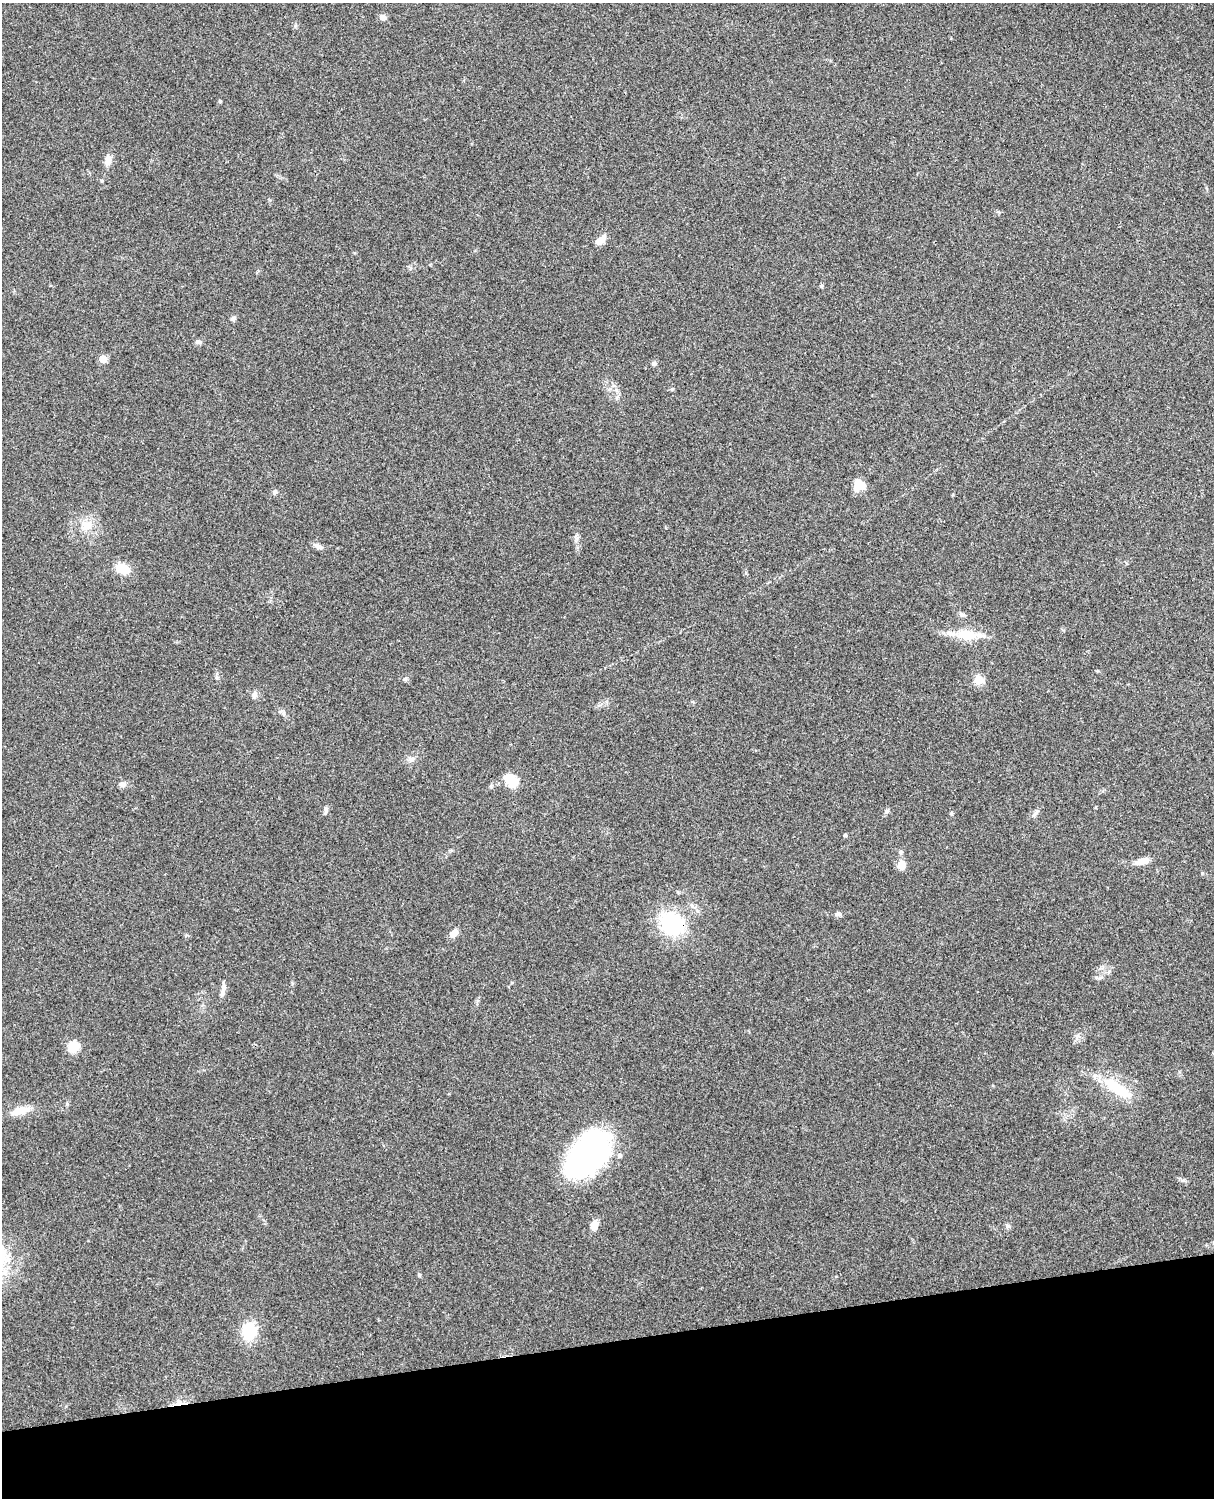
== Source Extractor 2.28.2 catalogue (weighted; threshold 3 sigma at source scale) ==
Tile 10 of 4 x 3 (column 2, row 3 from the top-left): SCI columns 1331-2542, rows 164-1659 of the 5088 x 4927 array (HDU 1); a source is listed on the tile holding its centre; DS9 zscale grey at full resolution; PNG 1216 x 1500 px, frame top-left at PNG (2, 3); no overlay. Shown black and unused: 10% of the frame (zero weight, under 3 of 4 exposures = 6% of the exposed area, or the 3 px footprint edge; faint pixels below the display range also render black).
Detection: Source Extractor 2.28.2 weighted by HDU 2 'WHT'; one run over the whole footprint, this tile lists its part. Background 0.211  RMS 0.0082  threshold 0.037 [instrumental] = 3 sigma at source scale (4.5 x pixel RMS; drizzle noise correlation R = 1.50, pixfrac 1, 0.05/0.05 arcsec/px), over >= 5 px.
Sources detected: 47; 2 inside a brighter listed object's ellipse — not listed separately; the other 45 listed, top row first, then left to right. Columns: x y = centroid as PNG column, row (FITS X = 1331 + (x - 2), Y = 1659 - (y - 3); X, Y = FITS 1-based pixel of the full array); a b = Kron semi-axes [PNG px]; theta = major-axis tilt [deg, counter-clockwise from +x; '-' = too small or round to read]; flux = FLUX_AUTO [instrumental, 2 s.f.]
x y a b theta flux
383 17 9 6 -18 3.4
220 101 4 4 - 1
108 160 13 8 77 5.7
600 240 16 8 40 6.2
821 286 5 5 - 1.4
233 318 7 6 - 1.9
198 341 8 6 3 2.2
103 359 5 5 - 15
654 364 7 6 - 1.6
672 389 5 4 - 0.89
859 485 12 12 - 11
275 492 7 5 64 1.6
86 525 15 13 20 10
318 547 14 6 -26 3.1
123 569 13 10 -26 16
962 615 7 4 -18 1.6
966 635 31 15 -5 21
405 679 5 5 - 1.5
978 680 5 5 - 32
254 695 9 6 73 2.5
411 759 9 8 - 3.5
512 781 8 6 -37 58
122 784 10 7 -3 3.1
325 810 12 3 -90 1.7
887 811 7 5 17 1.7
1036 812 9 5 46 2.3
951 813 6 4 70 1.1
845 835 4 4 - 1
900 852 6 5 - 1.5
1142 861 17 7 15 7.6
901 865 9 7 89 11
838 914 7 6 - 2.4
672 923 34 27 -30 53
454 933 10 7 42 6.1
1100 978 7 4 2 1.7
223 988 12 5 78 3.5
73 1047 5 5 - 50
1117 1088 46 12 -35 31
20 1111 27 10 16 11
587 1155 52 30 49 180
594 1225 10 8 74 6.8
1008 1226 6 5 - 1.6
419 1275 6 4 -72 0.99
249 1331 17 13 84 28
179 1403 14 6 7 6
Overlapping masked pixels (flux is a lower limit): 2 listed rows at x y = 672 923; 179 1403
Unlisted compact peaks at least as high as the median listed source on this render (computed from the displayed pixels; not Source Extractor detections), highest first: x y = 1184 1180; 576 538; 67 1104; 1202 873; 295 26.